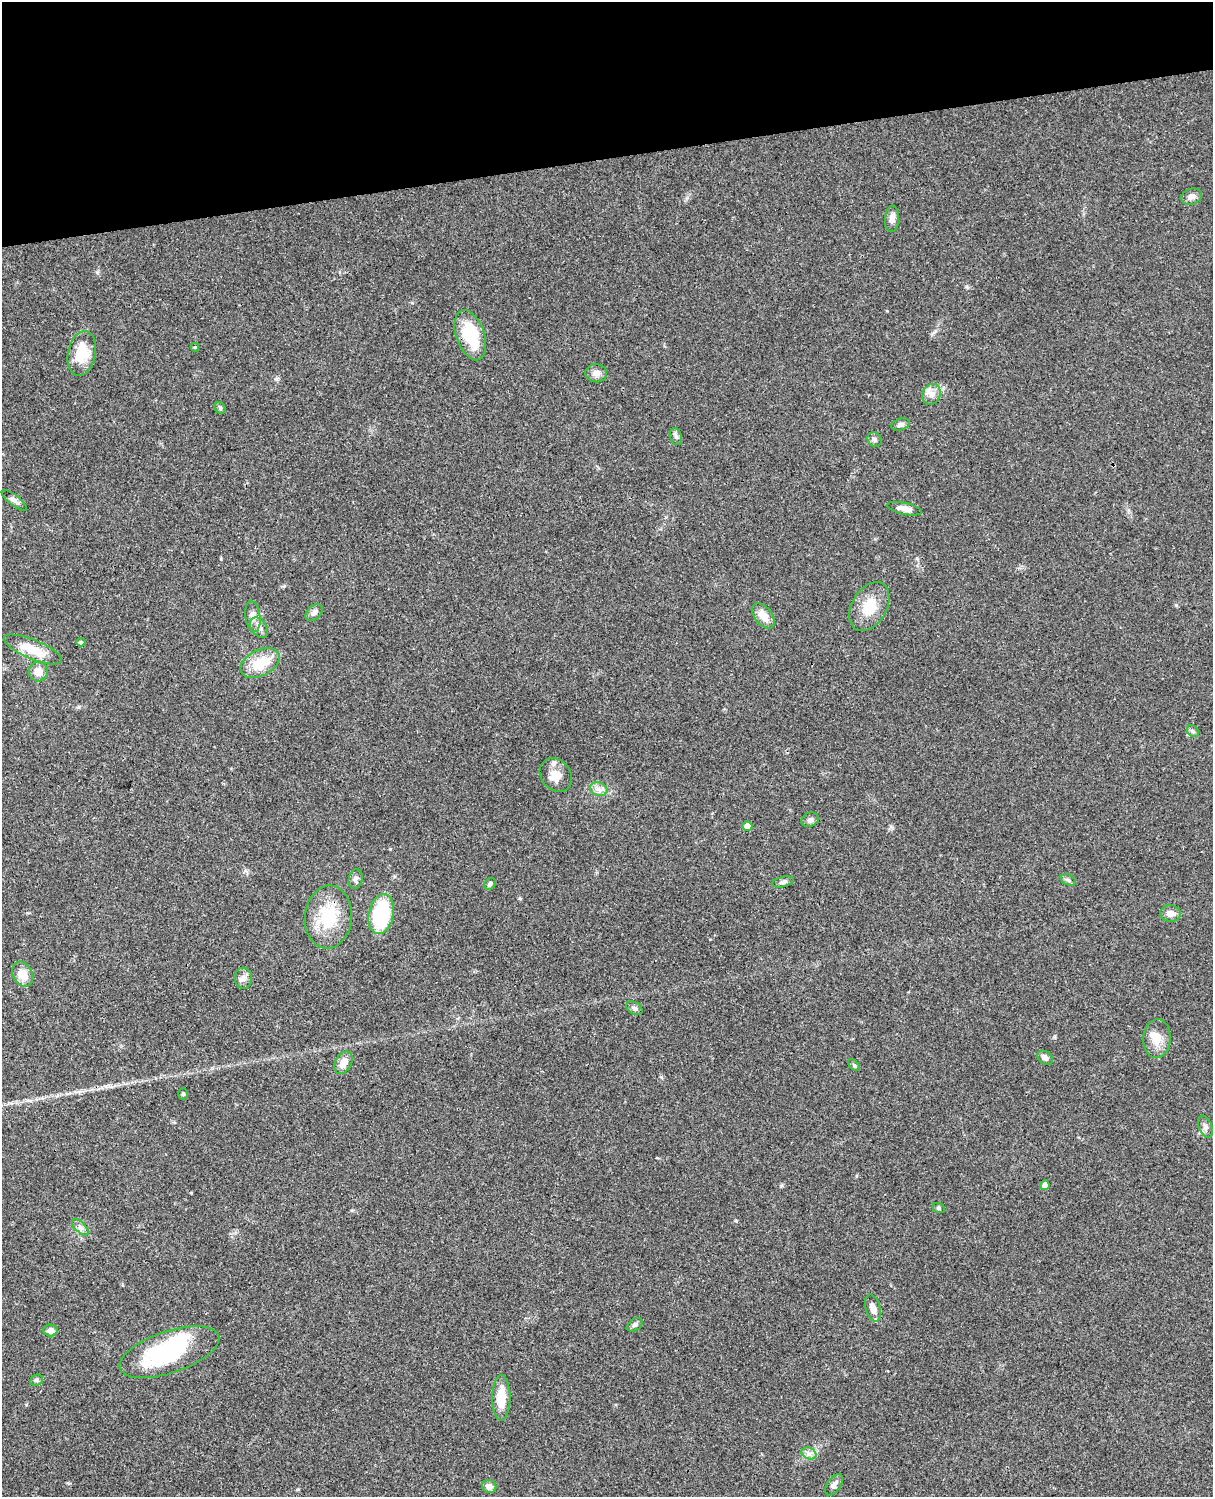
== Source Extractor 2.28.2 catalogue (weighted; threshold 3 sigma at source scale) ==
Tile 3 of 4 x 3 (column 3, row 1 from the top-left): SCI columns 2544-3754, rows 3267-4761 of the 5085 x 4925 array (HDU 1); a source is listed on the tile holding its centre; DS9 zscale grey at full resolution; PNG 1215 x 1499 px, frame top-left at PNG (2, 2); each listed source drawn as its Kron ellipse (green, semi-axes under 4 px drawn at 4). Shown black and unused: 10% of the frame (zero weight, under 3 of 4 exposures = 6% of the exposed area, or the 3 px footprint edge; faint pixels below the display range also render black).
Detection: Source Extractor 2.28.2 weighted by HDU 2 'WHT'; one run over the whole footprint, this tile lists its part. Background 0.0895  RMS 0.0062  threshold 0.0278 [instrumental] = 3 sigma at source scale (4.5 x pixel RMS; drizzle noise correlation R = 1.50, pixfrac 1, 0.05/0.05 arcsec/px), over >= 5 px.
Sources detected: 56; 1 inside a brighter object's white glare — neither listed nor drawn; the other 55 listed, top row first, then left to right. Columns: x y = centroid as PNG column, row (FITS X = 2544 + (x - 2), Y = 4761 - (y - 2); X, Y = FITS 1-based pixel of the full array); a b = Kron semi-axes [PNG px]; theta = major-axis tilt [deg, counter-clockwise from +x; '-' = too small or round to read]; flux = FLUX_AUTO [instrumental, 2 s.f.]
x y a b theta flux
1192 197 10 8 15 3
892 219 13 7 86 3.9
470 335 26 14 -70 28
195 347 4 3 - 0.91
82 354 23 13 78 16
596 373 11 9 -5 3.8
931 394 11 8 62 3.9
220 408 6 5 - 1
900 424 9 5 17 1.7
676 437 8 6 -71 1.8
875 439 8 6 -46 1.7
14 500 15 5 -38 2.5
905 509 18 5 -12 4.5
869 606 26 17 60 16
314 613 10 6 43 2.6
253 616 15 7 -82 3.6
763 616 14 9 -51 6.9
259 628 11 7 -53 3
81 642 4 4 - 0.93
33 649 31 9 -23 15
260 663 21 13 27 17
38 672 10 9 - 5.7
1193 731 7 5 -46 1.3
556 775 18 14 -50 8.5
599 789 9 6 -20 2.8
810 820 9 7 19 1.9
747 826 5 5 - 5.9
356 879 10 7 77 2.2
1068 880 8 5 -27 1.5
783 882 11 5 13 1.7
490 884 6 5 - 1.6
1170 913 10 8 -3 3.7
381 914 20 12 79 53
328 917 31 23 84 29
23 974 13 9 -63 8
244 978 10 8 88 3
634 1008 9 6 -29 1.7
1157 1039 19 14 87 8.5
1045 1058 8 6 -36 2.5
343 1063 12 8 62 6.2
854 1065 7 4 -47 0.88
183 1094 6 5 - 0.96
1205 1127 11 6 -67 2.4
1045 1185 5 4 - 4.2
939 1208 6 5 - 1.1
80 1227 10 5 -45 2.1
873 1308 14 7 -74 5
635 1325 8 5 37 1.5
50 1330 7 6 - 3.5
169 1352 52 21 19 60
36 1380 7 5 22 1.1
501 1398 23 9 90 13
809 1453 8 5 -28 2.2
834 1485 12 6 54 2.8
489 1486 7 6 - 3.1
Unlisted compact peaks at least as high as the median listed source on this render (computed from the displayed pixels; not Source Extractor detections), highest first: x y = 1176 605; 736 1221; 661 1077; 967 287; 390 849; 97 272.